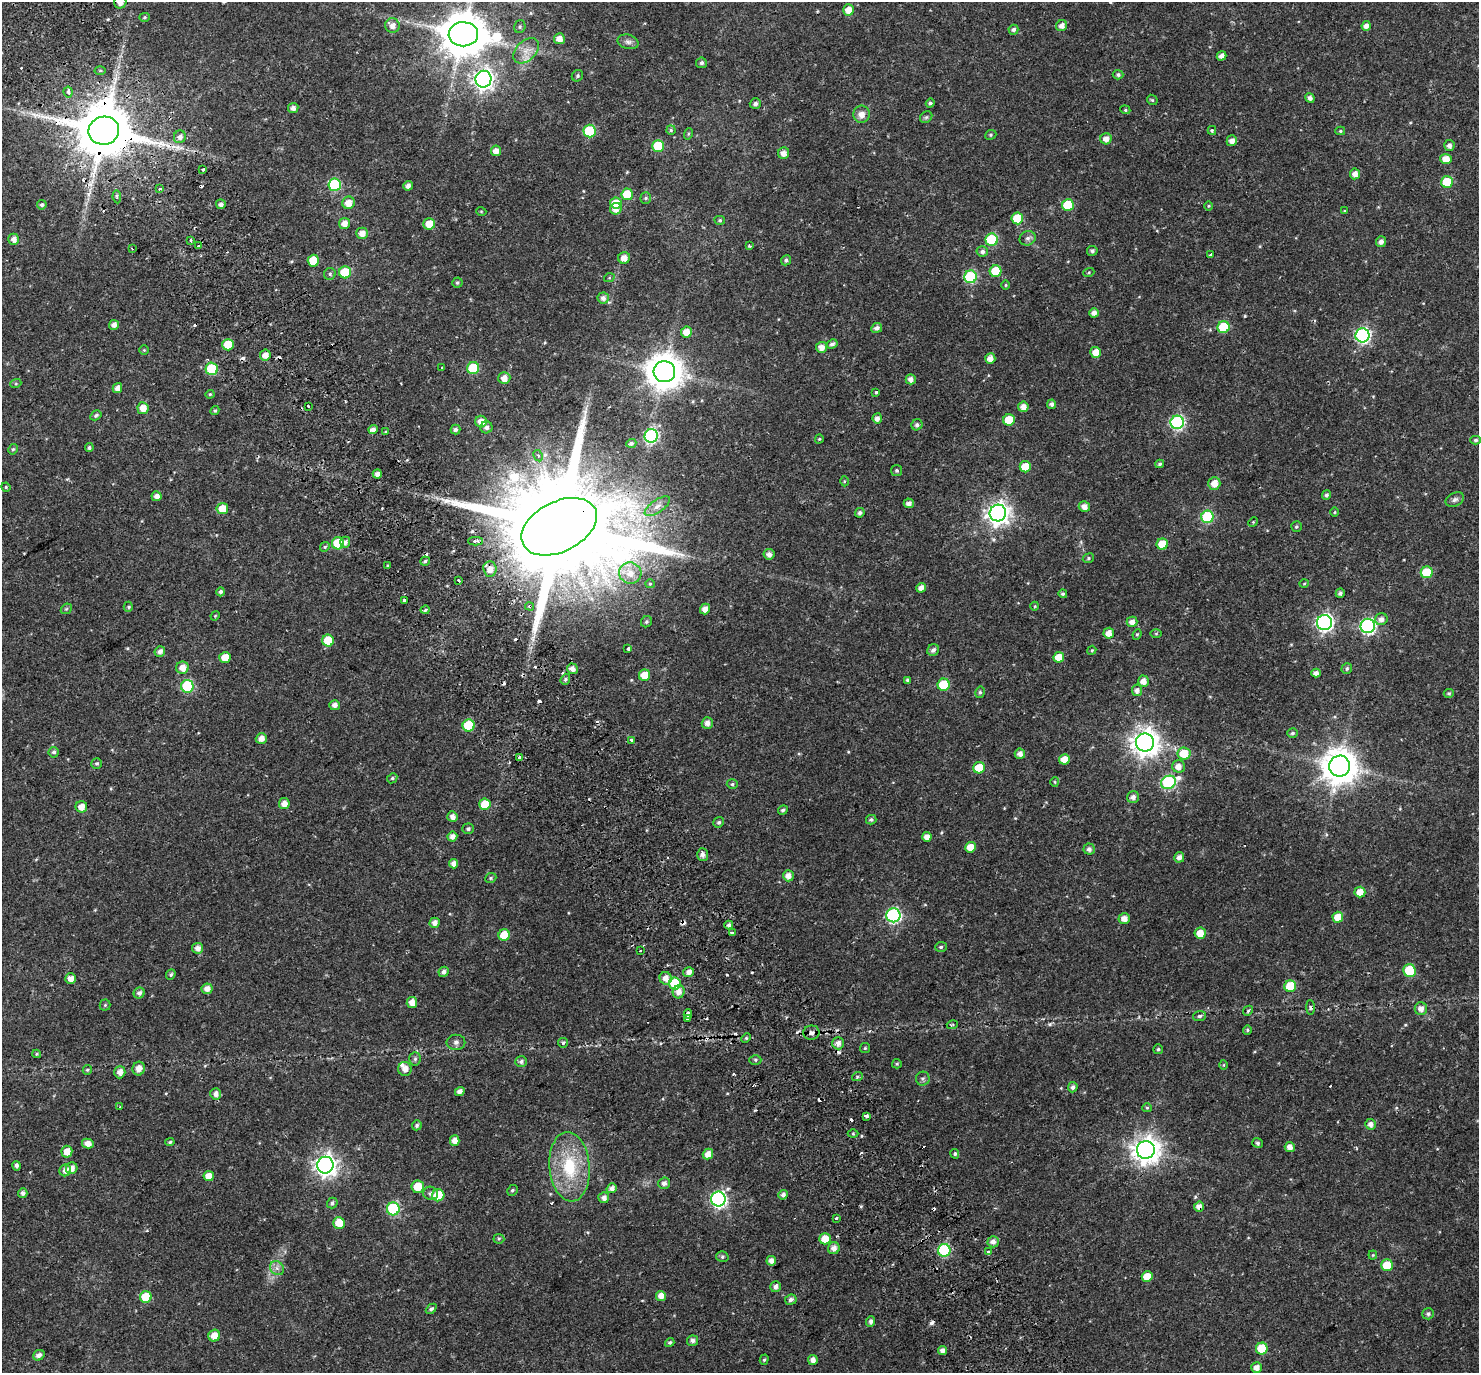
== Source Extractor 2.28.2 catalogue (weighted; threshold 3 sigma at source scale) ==
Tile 11 of 4 x 4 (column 3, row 3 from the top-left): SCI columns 3024-4500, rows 1589-2959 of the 6051 x 5978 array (HDU 1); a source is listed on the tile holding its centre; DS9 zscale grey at full resolution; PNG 1481 x 1375 px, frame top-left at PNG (2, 2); each listed source drawn as its Kron ellipse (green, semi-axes under 4 px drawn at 4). Shown black and unused: <1% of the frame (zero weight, under 2 of 3 exposures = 5% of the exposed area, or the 3 px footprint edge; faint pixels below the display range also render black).
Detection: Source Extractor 2.28.2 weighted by HDU 2 'WHT'; one run over the whole footprint, this tile lists its part. Background 0.0628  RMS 0.0047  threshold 0.0209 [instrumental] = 3 sigma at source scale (4.5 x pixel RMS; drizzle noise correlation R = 1.50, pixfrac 1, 0.0396/0.0396 arcsec/px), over >= 5 px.
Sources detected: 400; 33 cosmic-ray / hot-pixel residue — neither listed nor drawn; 1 inside a brighter listed object's ellipse — not listed separately; the other 366 listed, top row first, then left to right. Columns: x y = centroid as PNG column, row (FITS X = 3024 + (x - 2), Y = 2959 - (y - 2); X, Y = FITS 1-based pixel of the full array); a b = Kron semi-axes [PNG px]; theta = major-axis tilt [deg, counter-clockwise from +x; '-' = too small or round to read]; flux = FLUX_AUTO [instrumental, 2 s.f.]
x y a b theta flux
120 2 6 6 - 2.9
848 10 6 5 - 4.1
144 17 5 4 - 0.53
392 26 7 7 - 2.7
1062 26 6 5 - 2.4
1366 26 5 4 - 2.2
520 27 6 5 - 0.83
1013 30 5 5 - 1.3
463 34 15 12 -1 1700
559 39 5 5 - 3.6
628 42 11 7 -14 1.6
526 51 15 10 44 4.6
1222 56 5 4 - 2.2
701 63 5 5 - 1
100 71 5 3 - 0.49
1118 75 5 4 - 0.93
577 76 6 5 - 0.88
483 79 8 8 - 200
68 92 5 4 - 1.5
1310 98 5 4 - 1.7
1152 100 6 4 -43 0.57
930 103 4 4 - 0.81
755 104 5 5 - 1.3
293 108 5 5 - 1.8
1125 110 5 4 - 0.56
861 114 8 8 - 2.9
926 117 6 5 - 0.81
671 130 4 4 - 0.61
1212 130 4 4 - 0.44
104 131 15 14 - 3100
590 131 6 6 - 27
1340 131 5 4 - 0.59
688 134 6 3 72 0.48
991 135 6 4 23 0.63
180 137 6 6 - 1.8
1106 139 6 5 - 2.7
1232 141 5 5 - 2.4
658 146 6 6 - 16
1449 146 5 5 - 1.8
496 151 5 5 - 2.7
784 153 6 5 - 2.8
1446 159 5 5 - 4.5
203 170 3 2 - 0.59
1355 174 5 5 - 2.7
1447 182 6 6 - 15
335 185 6 6 - 31
408 186 5 4 - 1.9
160 189 3 3 - 1.2
627 194 6 5 - 14
117 197 6 4 -82 0.9
646 198 6 5 - 0.68
348 203 6 6 - 4.1
616 203 5 5 - 8.4
221 204 5 4 - 1.6
42 205 5 4 - 1
1068 205 6 6 - 19
1209 206 4 4 - 0.45
616 209 6 5 - 3.1
481 211 5 3 - 0.35
1344 211 4 3 - 0.31
1017 218 6 5 - 11
720 220 5 4 - 0.64
345 223 5 5 - 3.4
429 224 6 5 - 5.6
362 233 6 6 - 3.1
1028 238 8 7 - 1.6
14 239 5 5 - 2.5
992 240 6 6 - 27
191 241 3 3 - 1.2
1381 242 5 5 - 1.9
198 245 3 3 - 1.1
749 246 3 3 - 0.9
132 249 3 2 - 0.69
982 251 6 5 - 1.4
1092 251 5 5 - 1.1
1211 254 3 3 - 1.2
624 258 6 5 - 3.1
786 260 5 5 - 0.92
313 261 6 5 - 11
996 271 6 6 - 13
345 272 6 6 - 17
1089 272 5 4 - 0.54
330 274 6 6 - 0.8
970 277 6 6 - 38
609 278 5 3 - 0.42
457 283 5 5 - 0.67
1005 285 5 3 - 0.39
603 298 5 5 - 2
1094 313 5 4 - 2.2
114 325 5 5 - 2.1
1223 327 6 6 - 23
877 328 5 5 - 1.7
686 332 5 5 - 4.8
1362 335 7 7 - 85
832 344 5 4 - 1.3
228 345 5 5 - 12
821 347 5 5 - 2.9
144 350 5 5 - 0.47
1096 352 5 5 - 4.6
265 355 5 5 - 2.5
990 359 5 5 - 3.1
442 367 3 2 - 0.38
473 368 6 6 - 19
212 369 6 6 - 21
664 372 11 10 - 920
504 378 6 6 - 3.3
911 379 5 5 - 2.2
16 383 5 3 - 0.48
117 388 5 4 - 2.7
876 392 3 3 - 1
210 394 4 4 - 0.43
1052 404 5 4 - 1.6
308 407 3 3 - 1.3
1023 407 5 5 - 2.6
143 408 6 5 - 4
215 411 5 4 - 0.61
96 415 6 4 30 0.93
877 418 5 4 - 2
1009 420 6 5 - 10
481 422 6 6 - 3.9
1177 422 7 6 - 73
917 425 6 5 - 1.1
486 427 6 6 - 1.5
373 430 5 4 - 2.3
455 430 5 5 - 1.3
386 432 3 3 - 1.5
651 436 7 6 - 68
819 439 4 4 - 0.46
1476 440 5 4 - 0.91
631 443 5 4 - 1.1
89 448 4 4 - 0.76
13 449 5 4 - 0.66
538 456 6 4 -62 1.1
1160 464 4 4 - 0.68
1025 467 5 5 - 9.4
897 470 5 5 - 0.82
377 474 4 4 - 2.2
844 481 5 3 - 0.43
1214 483 6 6 - 4.2
6 487 5 4 - 0.46
1326 495 5 4 - 1
157 496 5 5 - 2.5
1455 499 10 6 25 1.4
909 503 5 5 - 1.7
657 506 15 6 35 2.5
1084 507 5 5 - 2.5
222 509 5 5 - 5.9
1335 512 5 3 - 0.41
860 513 5 4 - 1.2
998 513 8 8 - 310
1207 517 6 6 - 36
1253 522 5 4 - 0.44
559 527 40 25 27 15000
1296 527 5 5 - 0.67
475 541 7 3 0 1.7
345 542 5 5 - 1.7
338 543 6 6 - 18
1162 544 6 5 - 11
325 547 5 4 - 0.66
769 554 5 5 - 2.3
1088 558 6 4 24 0.65
425 561 5 4 - 0.69
388 565 3 2 - 0.56
490 569 7 6 - 3.1
1427 572 6 6 - 16
630 573 11 10 - 4.8
459 580 3 3 - 1.4
1304 583 5 3 - 0.39
650 584 5 4 - 0.54
921 588 5 4 - 2.5
221 592 4 4 - 1.1
1340 593 4 4 - 1.2
1063 594 4 4 - 0.74
404 600 3 3 - 2
530 606 4 3 - 0.76
1035 606 4 3 - 0.32
128 607 5 4 - 0.58
66 609 6 4 43 0.64
705 609 5 5 - 2.9
425 610 4 3 - 1.3
215 616 5 3 - 0.42
1381 619 6 6 - 2
646 622 6 5 - 0.76
1132 622 5 5 - 2.3
1324 623 7 7 - 120
1368 626 7 7 - 80
1109 633 5 5 - 3.4
1137 634 5 4 - 0.55
1156 634 5 4 - 0.44
328 641 6 5 - 11
628 649 3 3 - 1.2
933 650 6 5 - 1.4
1092 650 4 3 - 0.42
160 651 5 5 - 1.8
1059 657 5 5 - 7
225 658 5 5 - 6.3
182 668 6 6 - 3.5
1347 668 5 5 - 0.86
572 669 5 5 - 2.3
1316 673 4 4 - 2.1
644 675 6 5 - 6.5
565 679 6 4 69 0.76
907 680 4 3 - 0.71
1143 681 5 5 - 2.9
944 685 6 6 - 17
187 686 6 6 - 32
1137 690 6 5 - 1.9
980 692 6 4 76 0.76
1449 693 5 4 - 0.61
334 705 5 5 - 2.3
707 723 6 5 - 2.1
469 726 6 6 - 19
1292 733 5 4 - 0.8
261 739 5 5 - 2.8
631 740 3 3 - 0.74
1145 742 9 9 - 460
54 752 5 5 - 1.2
1184 753 6 6 - 8.8
1020 754 5 5 - 2.3
519 757 3 3 - 2.1
1064 759 5 5 - 5.4
97 763 5 5 - 0.71
1178 766 6 6 - 3
1339 766 10 10 - 900
979 768 6 5 - 11
392 778 5 4 - 0.7
1055 782 5 3 - 0.37
1168 782 8 6 25 57
732 784 5 4 - 0.73
1133 797 6 6 - 2
284 804 5 5 - 3.2
485 804 5 5 - 8.9
81 807 6 5 - 3.3
783 810 5 4 - 0.87
452 817 5 5 - 2.4
871 820 5 4 - 0.84
719 822 6 5 - 0.81
468 829 6 5 - 0.85
452 836 5 5 - 2.1
927 837 5 4 - 3.1
971 847 5 5 - 5.6
1089 849 5 5 - 1.6
703 855 6 5 - 2
1179 857 5 5 - 2.1
454 864 5 4 - 2.3
788 876 5 5 - 2.9
491 878 6 5 - 0.72
1360 892 5 5 - 4.6
893 915 7 7 - 76
1338 917 5 5 - 6.8
1124 918 6 5 - 3.1
435 923 5 5 - 2.2
729 925 4 4 - 0.99
732 933 4 3 - 3.4
1200 933 6 5 - 5.5
504 935 6 5 - 9.6
941 947 6 5 - 0.76
198 948 5 5 - 2.5
640 951 3 2 - 0.78
1410 971 6 6 - 19
444 972 5 5 - 1.5
688 972 5 5 - 2.3
171 974 5 4 - 0.78
666 978 6 6 - 3.4
71 979 5 5 - 3.2
675 983 6 6 - 19
1290 986 6 6 - 17
207 989 5 5 - 2.6
679 992 6 6 - 2.6
139 993 6 5 - 1.6
412 1003 5 5 - 3.5
105 1005 5 5 - 0.56
1310 1008 7 3 -89 0.66
1421 1009 6 6 - 2.4
1248 1011 5 4 - 0.72
688 1014 5 4 - 7.4
1200 1016 6 5 - 0.92
687 1019 4 3 - 2.6
952 1025 5 3 - 0.49
1247 1030 5 4 - 0.55
811 1033 8 7 - 1.7
746 1038 5 4 - 0.55
456 1042 9 7 1 1.5
563 1043 5 4 - 0.57
838 1043 6 6 - 2.4
865 1048 5 5 - 0.54
1158 1049 5 5 - 0.72
37 1054 4 4 - 0.49
415 1059 6 5 - 0.93
755 1060 6 5 - 0.67
521 1061 6 5 - 1.1
897 1064 5 4 - 0.48
1224 1065 5 3 - 0.4
139 1068 7 6 - 3.2
405 1069 7 6 - 2.9
87 1070 5 4 - 0.62
120 1072 6 5 - 2.4
857 1077 5 3 - 0.54
923 1079 7 7 - 1.1
1073 1087 5 5 - 1.3
460 1091 5 4 - 2.2
216 1094 5 5 - 2.2
120 1107 3 3 - 0.41
1147 1108 5 4 - 0.56
866 1116 4 3 - 1.3
1371 1124 5 5 - 2.1
417 1125 5 4 - 0.92
853 1134 5 3 - 0.45
455 1141 5 4 - 3.8
170 1142 5 4 - 0.61
1258 1143 5 4 - 0.83
88 1144 6 5 - 3.1
1290 1147 5 5 - 2.7
1146 1150 9 9 - 460
67 1152 6 5 - 4.3
708 1154 5 5 - 3.3
955 1154 5 4 - 0.71
325 1165 8 8 - 280
17 1166 5 4 - 1.3
569 1167 35 20 -85 23
72 1168 6 5 - 2.8
65 1170 6 5 - 2.6
209 1176 5 5 - 4.3
664 1183 6 5 - 1.7
418 1187 6 6 - 7
612 1188 5 4 - 2.1
512 1190 6 5 - 0.74
23 1193 5 4 - 1.4
431 1193 7 6 - 1.4
438 1195 6 6 - 13
783 1195 5 4 - 1.5
604 1198 5 5 - 1.8
718 1199 7 7 - 110
332 1203 5 5 - 1.2
1199 1207 5 5 - 2.7
393 1209 6 6 - 42
836 1218 3 3 - 1.6
339 1223 6 5 - 7.2
499 1239 5 5 - 0.67
825 1239 5 5 - 6
993 1242 5 5 - 2.1
834 1248 6 6 - 2.5
944 1250 6 6 - 37
988 1252 3 3 - 2.1
1373 1255 4 4 - 0.44
722 1257 6 5 - 0.81
771 1261 5 4 - 2.4
1387 1265 6 6 - 12
277 1268 7 6 - 1.7
1147 1276 5 5 - 5.7
775 1287 5 5 - 1.8
661 1296 5 5 - 3.2
146 1297 6 6 - 11
791 1300 6 5 - 1.5
431 1309 6 4 42 1.1
1428 1314 6 5 - 0.95
871 1321 5 4 - 1.4
214 1336 6 5 - 4.6
693 1341 5 5 - 1.6
670 1342 5 4 - 0.77
1262 1349 6 6 - 12
943 1350 4 4 - 2.4
39 1355 6 5 - 1.8
764 1360 5 4 - 0.57
813 1360 5 5 - 2.2
1257 1368 5 5 - 2.7
Overlapping masked pixels (flux is a lower limit): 6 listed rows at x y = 104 131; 559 527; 530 606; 675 983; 1199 1207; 944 1250
Isophote crosses this tile's border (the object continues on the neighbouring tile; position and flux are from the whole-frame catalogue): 2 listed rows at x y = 120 2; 463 34